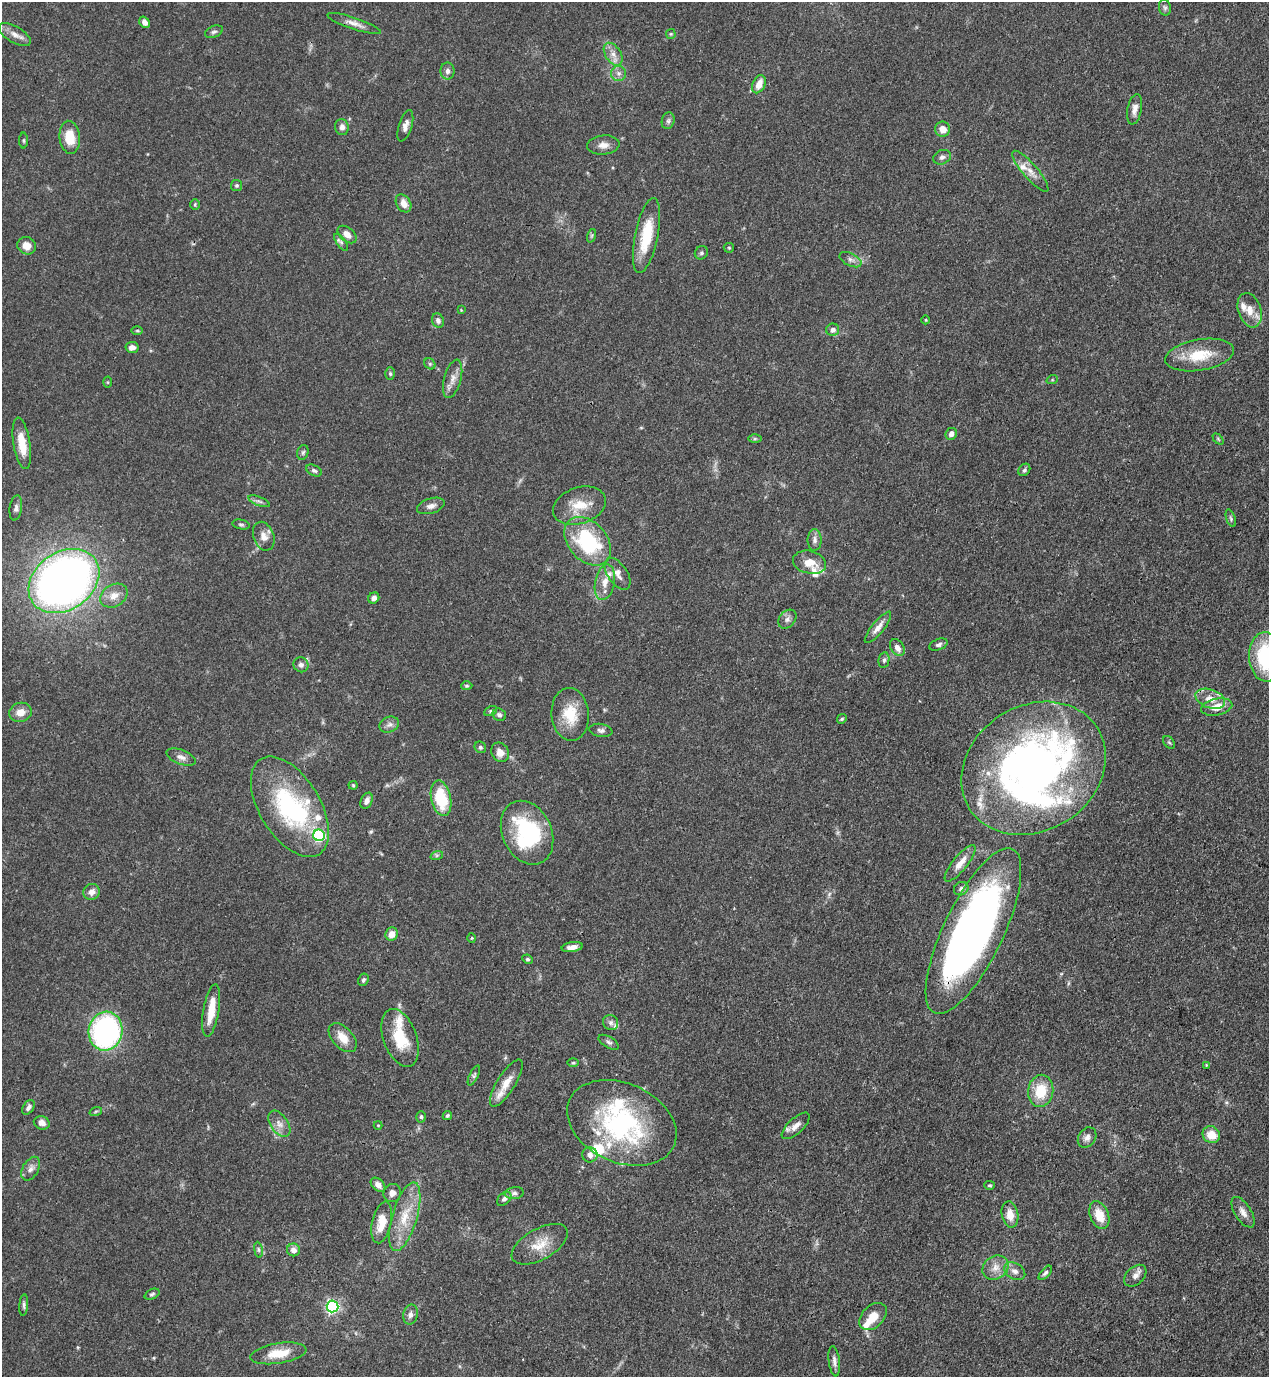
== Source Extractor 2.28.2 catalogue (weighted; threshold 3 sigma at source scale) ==
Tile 6 of 4 x 4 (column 2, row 2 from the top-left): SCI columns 1490-2756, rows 2794-4168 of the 5649 x 5585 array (HDU 1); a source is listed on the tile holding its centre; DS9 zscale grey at full resolution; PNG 1271 x 1379 px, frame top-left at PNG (2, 2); each listed source drawn as its Kron ellipse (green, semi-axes under 4 px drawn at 4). Shown black and unused: <1% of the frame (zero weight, under 3 of 4 exposures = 7% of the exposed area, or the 3 px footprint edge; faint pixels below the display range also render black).
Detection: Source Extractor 2.28.2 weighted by HDU 2 'WHT'; one run over the whole footprint, this tile lists its part. Background 0.077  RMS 0.0036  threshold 0.0161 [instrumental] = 3 sigma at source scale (4.5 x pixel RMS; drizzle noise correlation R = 1.50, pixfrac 1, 0.05/0.05 arcsec/px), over >= 5 px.
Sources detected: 174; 2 inside a brighter object's white glare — neither listed nor drawn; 20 inside a brighter listed object's ellipse — not listed separately; the other 152 listed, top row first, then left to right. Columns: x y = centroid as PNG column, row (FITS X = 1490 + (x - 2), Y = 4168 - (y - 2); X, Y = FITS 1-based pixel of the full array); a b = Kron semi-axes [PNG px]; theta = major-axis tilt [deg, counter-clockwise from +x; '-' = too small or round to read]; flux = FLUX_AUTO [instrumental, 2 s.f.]
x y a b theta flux
1165 8 8 6 -75 0.93
145 22 6 5 - 1.8
354 23 28 6 -18 2.9
214 32 9 5 22 0.94
15 34 18 8 -31 2.9
671 34 5 5 - 0.45
613 54 12 7 -57 2.8
447 71 8 7 - 1.6
619 73 7 7 - 1.5
759 84 9 6 65 4.1
1135 109 15 7 79 2.5
668 121 8 6 75 1
405 126 16 6 73 2.2
342 127 8 7 - 1.5
942 129 7 7 - 3.5
70 137 16 10 -84 8
24 140 8 4 -90 0.51
603 145 16 9 6 2.7
942 157 9 7 21 1.4
1030 171 26 7 -49 3.5
236 185 6 5 - 0.69
403 203 10 7 -57 3.2
195 204 5 4 - 0.49
347 234 11 7 -40 2.7
646 235 38 11 78 14
591 236 7 4 71 0.58
341 242 10 4 -54 0.98
27 246 9 8 - 3.5
729 248 5 5 - 0.42
701 253 7 6 - 0.79
851 260 12 6 -26 1.5
461 310 4 4 - 0.29
1250 310 18 11 -72 4.6
926 320 4 3 - 0.28
438 321 7 6 - 1.2
833 330 6 6 - 1.7
137 331 6 4 0 0.48
132 347 6 5 - 2
1200 355 35 15 10 12
430 364 6 5 - 0.65
390 374 6 5 - 0.66
453 379 20 8 75 3.1
1052 380 5 3 - 0.38
108 382 5 3 - 0.36
951 434 6 5 - 1.7
755 439 6 4 1 0.54
1218 439 6 4 -46 0.44
22 443 26 8 -81 7.4
303 452 7 5 73 0.76
314 470 8 5 -27 0.93
1024 470 7 5 51 0.72
259 501 11 4 -21 1
431 506 14 7 17 2
579 506 27 18 19 9
16 508 12 6 82 1.4
1231 518 9 4 -72 0.72
241 524 9 5 -11 0.74
264 536 15 10 -69 3.1
815 540 11 7 -89 1.5
588 541 28 19 -48 33
809 562 17 11 -13 5.1
617 574 18 9 -56 2.8
64 581 38 29 35 260
605 582 18 9 79 4.1
114 596 14 11 31 3.5
374 598 6 5 - 1.7
787 619 10 7 48 1.6
878 627 19 6 51 3
938 645 9 5 21 1.1
897 648 9 6 -54 2
1266 657 25 17 -87 30
884 660 8 5 80 0.86
301 665 8 7 - 1.3
467 686 5 4 - 0.57
1210 699 15 9 -19 4.2
1217 707 16 8 11 5.8
491 711 7 4 27 0.64
20 712 11 9 15 3.5
570 714 26 18 -85 11
499 715 7 6 - 1.1
842 719 5 4 - 0.48
389 725 10 7 23 1.6
601 730 12 6 -8 1.2
1169 742 7 4 -53 0.6
480 747 6 5 - 0.69
500 752 10 8 -57 3.2
181 757 15 7 -21 2
1034 768 76 62 33 210
353 785 4 4 - 0.39
441 798 18 10 -77 16
366 801 8 5 66 1.7
290 807 56 30 -58 48
527 833 33 24 -65 36
319 835 6 5 - 51
437 855 6 4 19 0.63
960 863 22 7 51 4.4
961 889 7 6 - 1.2
92 892 8 7 - 2.5
973 931 91 30 64 240
392 934 7 6 - 3.3
472 938 5 3 - 0.32
572 947 11 5 9 2.3
527 959 5 4 - 0.65
363 980 6 5 - 0.74
211 1011 26 8 81 7.2
611 1022 8 7 - 1.3
106 1031 19 17 78 74
343 1038 17 10 -47 5
400 1038 30 16 -70 13
609 1042 11 5 -31 1
573 1063 6 4 1 0.43
1206 1065 4 3 - 0.34
474 1075 11 4 64 0.8
506 1083 27 9 58 5.2
1041 1091 16 12 81 11
28 1107 8 5 56 1.4
96 1111 6 4 19 0.55
447 1116 5 4 - 0.63
421 1117 6 5 - 0.61
42 1123 8 6 -21 2.1
622 1123 57 39 -24 57
279 1124 15 8 -55 2.7
378 1125 4 4 - 0.34
796 1126 18 7 43 2.8
1211 1135 9 8 - 5.8
1087 1137 11 8 55 1.8
590 1155 7 7 - 1.7
31 1169 13 8 60 2
378 1185 8 5 -42 2
989 1185 5 4 - 0.46
392 1193 9 8 - 2
514 1193 9 6 6 1.2
504 1199 8 5 43 1
1243 1212 17 8 -58 2.7
1010 1214 13 8 -80 4
1099 1215 14 9 -68 6.7
405 1217 36 12 74 10
382 1222 21 9 77 6.5
540 1244 31 15 29 8
258 1250 8 4 -81 0.75
293 1250 6 6 - 2.1
995 1268 14 11 34 3.7
1015 1271 11 8 -31 2
1045 1273 9 4 49 0.88
1135 1276 13 8 44 2.2
152 1294 8 5 23 0.73
24 1305 11 4 86 0.88
332 1306 6 6 - 81
410 1314 10 7 77 1.6
873 1316 16 10 45 5.1
278 1353 28 10 9 8.1
834 1361 15 5 -83 1.6
Overlapping masked pixels (flux is a lower limit): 2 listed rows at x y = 1034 768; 973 931
Isophote crosses this tile's border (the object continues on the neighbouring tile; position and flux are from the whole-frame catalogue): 1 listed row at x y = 1266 657